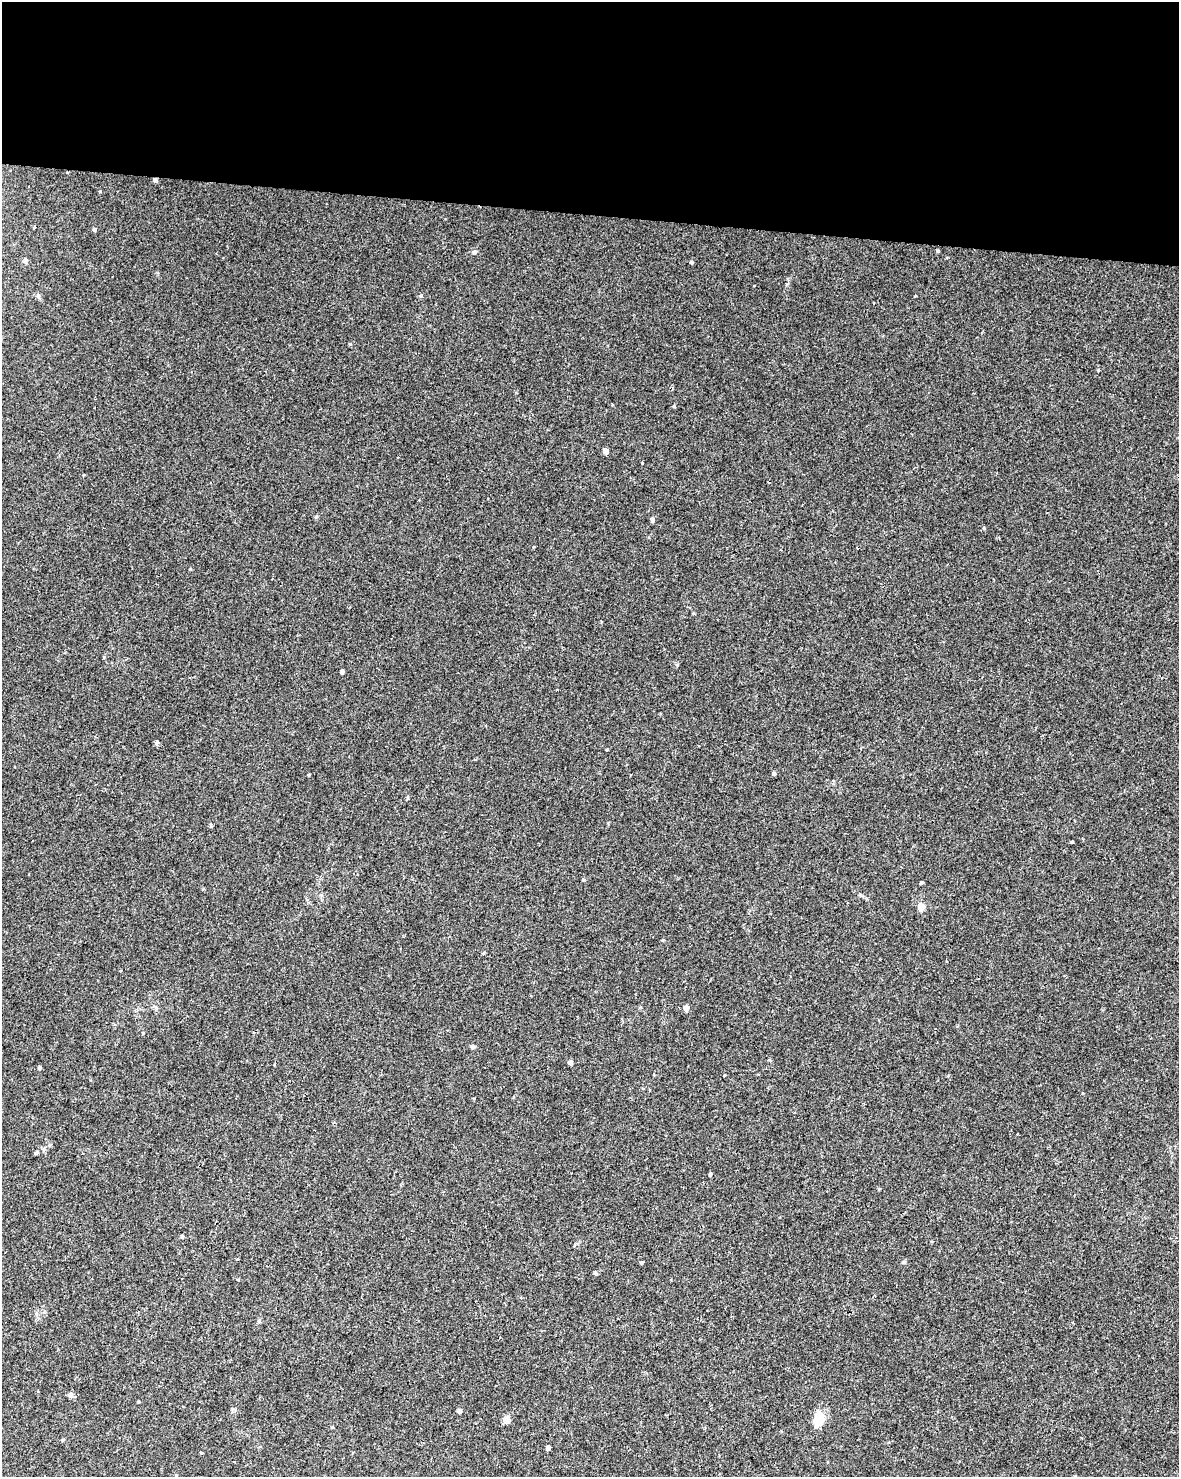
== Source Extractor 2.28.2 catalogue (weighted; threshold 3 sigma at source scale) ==
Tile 3 of 4 x 3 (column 3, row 1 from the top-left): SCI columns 2362-3538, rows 3234-4708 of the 4715 x 4936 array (HDU 1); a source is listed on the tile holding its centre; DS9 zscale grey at full resolution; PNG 1181 x 1479 px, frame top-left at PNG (2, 2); no overlay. Shown black and unused: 14% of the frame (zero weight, under 2 of 3 exposures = <1% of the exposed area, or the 3 px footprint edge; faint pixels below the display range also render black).
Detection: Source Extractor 2.28.2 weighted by HDU 2 'WHT'; one run over the whole footprint, this tile lists its part. Background 0.045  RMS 0.0065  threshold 0.0291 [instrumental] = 3 sigma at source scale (4.5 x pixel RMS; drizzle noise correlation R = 1.50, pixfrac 1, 0.0396/0.0396 arcsec/px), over >= 5 px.
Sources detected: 40; all 40 listed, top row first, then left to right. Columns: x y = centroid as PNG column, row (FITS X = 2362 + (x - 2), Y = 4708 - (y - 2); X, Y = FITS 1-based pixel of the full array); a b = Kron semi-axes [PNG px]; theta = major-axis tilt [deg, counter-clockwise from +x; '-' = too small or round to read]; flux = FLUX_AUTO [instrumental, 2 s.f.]
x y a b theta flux
155 180 5 5 - 1.4
34 227 3 2 - 0.84
94 229 4 4 - 1.2
938 251 4 3 - 0.79
474 252 6 5 - 1.8
25 261 5 5 - 2.2
691 262 4 4 - 1
38 296 6 5 - 1.2
421 296 5 4 - 0.91
1098 370 3 3 - 0.51
674 406 5 3 - 0.59
605 451 5 4 - 3.9
642 463 3 3 - 2.1
652 520 4 4 - 1.7
190 569 4 3 - 0.46
342 671 5 3 - 1
157 742 4 4 - 3.5
774 774 5 4 - 0.96
1072 842 5 3 - 0.59
583 880 3 3 - 2.6
922 882 4 3 - 0.85
921 906 5 4 - 13
663 940 4 3 - 0.54
686 1008 5 5 - 3.8
143 1033 4 3 - 0.48
472 1047 6 5 - 1.1
570 1062 5 4 - 2
39 1068 4 4 - 1.2
710 1174 4 3 - 1
182 1236 5 4 - 0.9
641 1262 4 3 - 0.7
595 1273 5 4 - 0.83
259 1321 5 5 - 1
71 1395 8 6 -62 1.7
138 1402 5 3 - 0.51
459 1411 4 4 - 2
506 1419 5 5 - 7.6
819 1420 16 11 68 12
62 1440 4 4 - 0.69
548 1448 4 4 - 1.7
Overlapping masked pixels (flux is a lower limit): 1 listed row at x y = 155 180
Unlisted compact peaks at least as high as the median listed source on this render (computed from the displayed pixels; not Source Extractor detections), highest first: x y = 350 344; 316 517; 984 528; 903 1262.